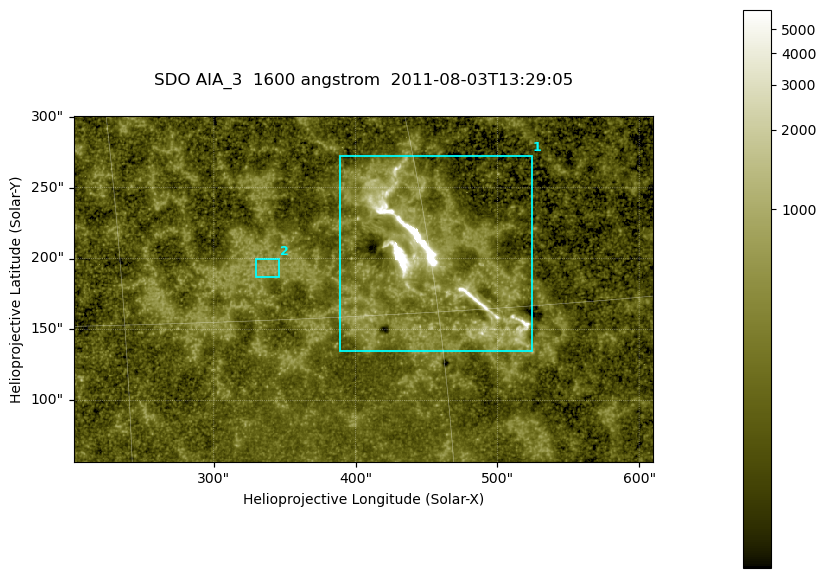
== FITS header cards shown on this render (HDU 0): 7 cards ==
TELESCOP= 'SDO     '           /
INSTRUME= 'AIA_3   '           /
WAVELNTH=                 1600 /
WAVEUNIT= 'angstrom'           /
DATE-OBS= '2011-08-03T13:29:05.120' /
CTYPE1  = 'HPLN-TAN'           /
CTYPE2  = 'HPLT-TAN'           /

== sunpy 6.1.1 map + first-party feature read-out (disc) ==
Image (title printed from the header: SDO AIA_3  1600 angstrom  2011-08-03T13:29:05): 670 x 401 px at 0.609 arcsec/px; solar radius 946 arcsec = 1552 px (partial field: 3.6% of the solar disc is inside the frame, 100% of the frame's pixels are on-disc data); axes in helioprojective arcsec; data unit not stated in the header (colour bar unlabelled)
Pointing: header CRPIX1/2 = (2047.81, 2050.03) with CRVAL1/2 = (0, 0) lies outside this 670 x 401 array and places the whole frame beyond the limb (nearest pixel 1.39 R_sun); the SolarSoft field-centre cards XCEN/YCEN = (405.4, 178.6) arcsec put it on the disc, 1950 arcsec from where CRPIX/CRVAL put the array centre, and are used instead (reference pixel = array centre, CRVAL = XCEN/YCEN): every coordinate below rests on XCEN/YCEN
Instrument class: DISC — disc imager (sunpy class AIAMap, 1600 A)
Bright regions (active regions / flare kernels): reference = the on-disc median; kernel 5 px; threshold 5 sigma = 387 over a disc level ~230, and >= 1.15x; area >= 268 px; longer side >= 5 px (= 3 arcsec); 2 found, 2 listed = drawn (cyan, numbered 1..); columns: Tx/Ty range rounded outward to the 2 arcsec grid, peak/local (2 s.f.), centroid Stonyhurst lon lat
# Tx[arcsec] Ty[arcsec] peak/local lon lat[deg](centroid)
1 388..524 134..274 70 +30 +17
2 330..346 186..200 3.5 +22 +17